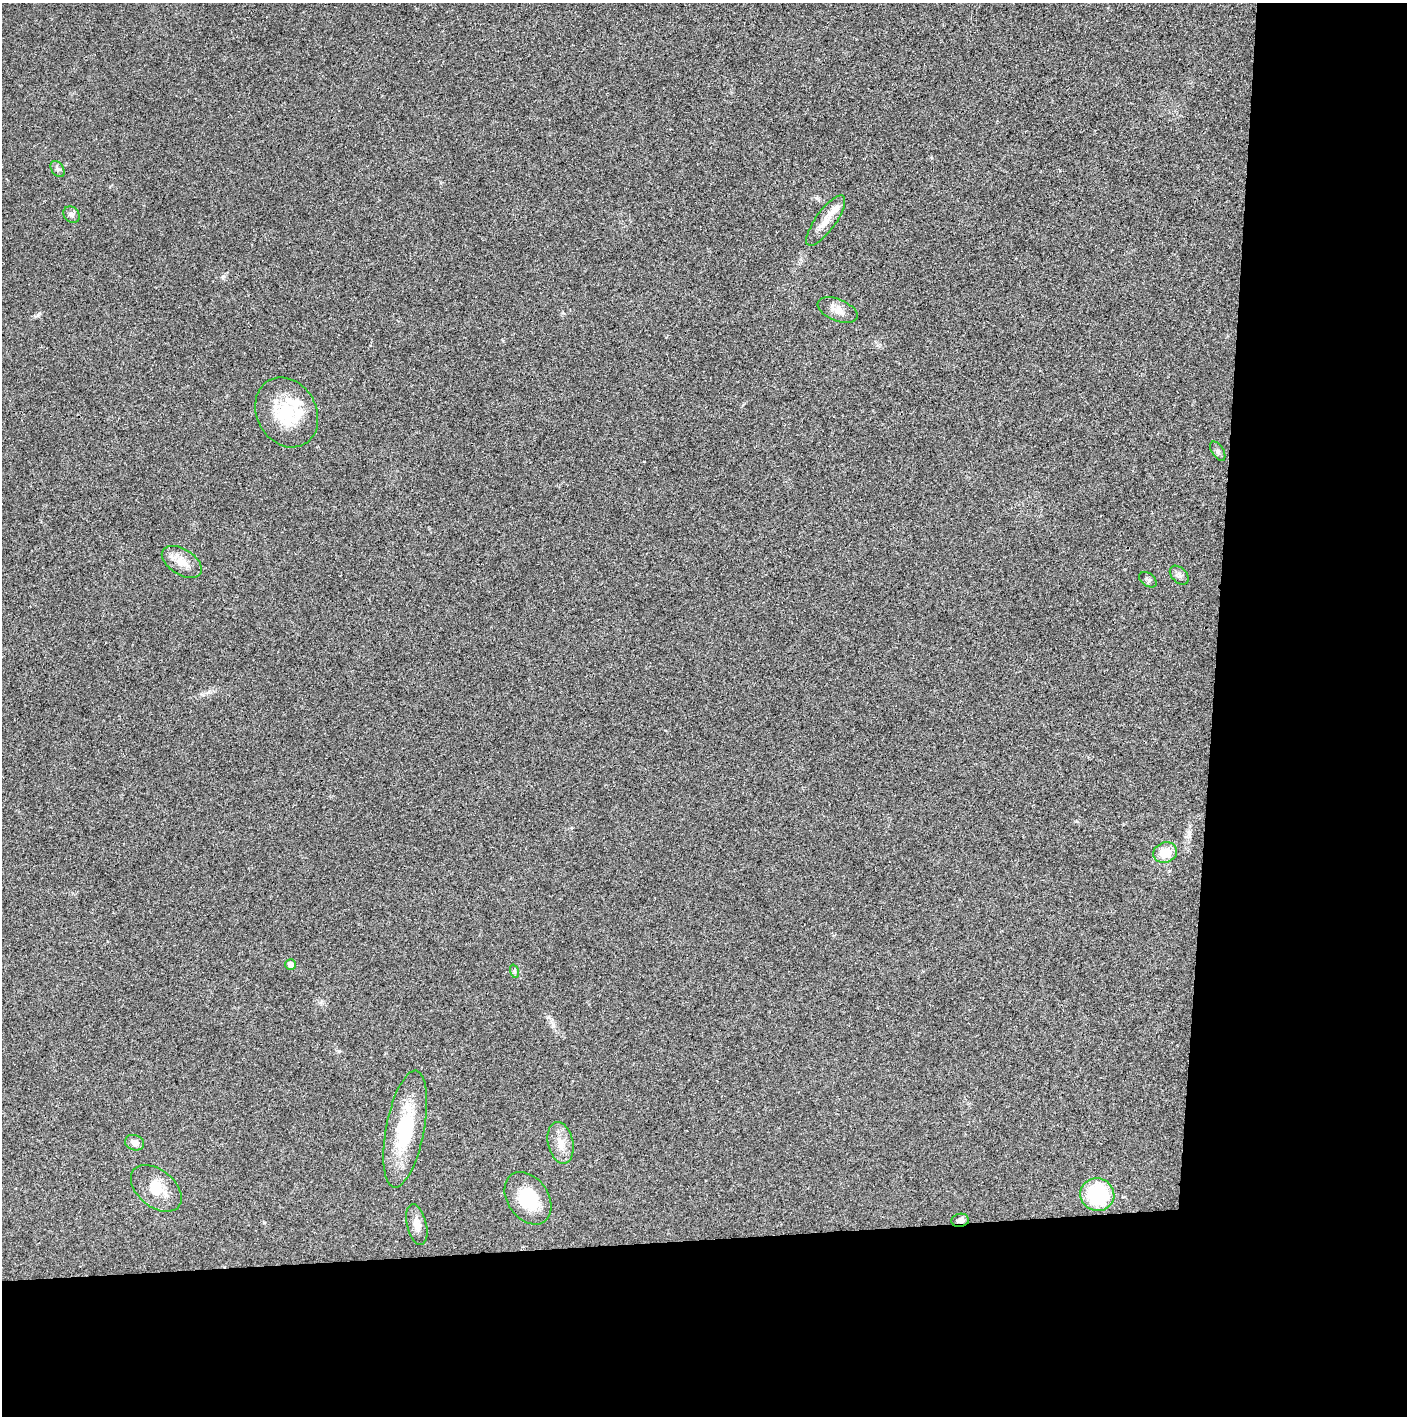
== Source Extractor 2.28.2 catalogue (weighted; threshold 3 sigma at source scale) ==
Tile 9 of 3 x 3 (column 3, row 3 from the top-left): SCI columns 2829-4233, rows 5-1418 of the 4234 x 4247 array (HDU 1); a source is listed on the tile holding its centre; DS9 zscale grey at full resolution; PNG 1409 x 1418 px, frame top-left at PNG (2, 3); each listed source drawn as its Kron ellipse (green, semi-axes under 4 px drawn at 4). Shown black and unused: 24% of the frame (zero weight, under 3 of 4 exposures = <1% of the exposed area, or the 3 px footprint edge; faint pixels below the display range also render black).
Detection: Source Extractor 2.28.2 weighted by HDU 2 'WHT'; one run over the whole footprint, this tile lists its part. Background 0.0193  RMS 0.005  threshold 0.0224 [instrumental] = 3 sigma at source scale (4.5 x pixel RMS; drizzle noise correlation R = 1.50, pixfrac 1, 0.05/0.05 arcsec/px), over >= 5 px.
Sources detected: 22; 2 inside a brighter listed object's ellipse — not listed separately; the other 20 listed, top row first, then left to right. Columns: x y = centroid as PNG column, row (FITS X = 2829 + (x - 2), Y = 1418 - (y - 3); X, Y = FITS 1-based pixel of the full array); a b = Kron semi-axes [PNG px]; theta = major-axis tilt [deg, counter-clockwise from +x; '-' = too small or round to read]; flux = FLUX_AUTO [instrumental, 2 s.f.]
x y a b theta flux
57 169 9 6 -54 1.4
71 215 9 7 -45 1.7
826 221 30 10 54 7
838 310 21 11 -22 4.9
287 412 36 29 -60 29
1218 451 11 6 -58 1.4
182 562 22 13 -32 7.5
1179 575 11 7 -46 1.8
1148 580 10 6 -37 1.3
1165 853 12 10 19 9.3
291 965 5 5 - 3.3
514 971 7 4 -72 0.91
405 1129 59 19 79 34
135 1143 10 7 -19 2.7
561 1143 21 12 -78 6.9
156 1188 29 18 -39 12
1097 1195 17 16 - 32
528 1198 29 20 -55 21
960 1220 9 6 9 2.3
417 1225 21 9 -76 4.8
Overlapping masked pixels (flux is a lower limit): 1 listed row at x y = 960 1220
Unlisted compact peaks at least as high as the median listed source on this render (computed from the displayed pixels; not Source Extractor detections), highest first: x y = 223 276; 38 315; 339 1051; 264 1223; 321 1002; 553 1026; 1076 821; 503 341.